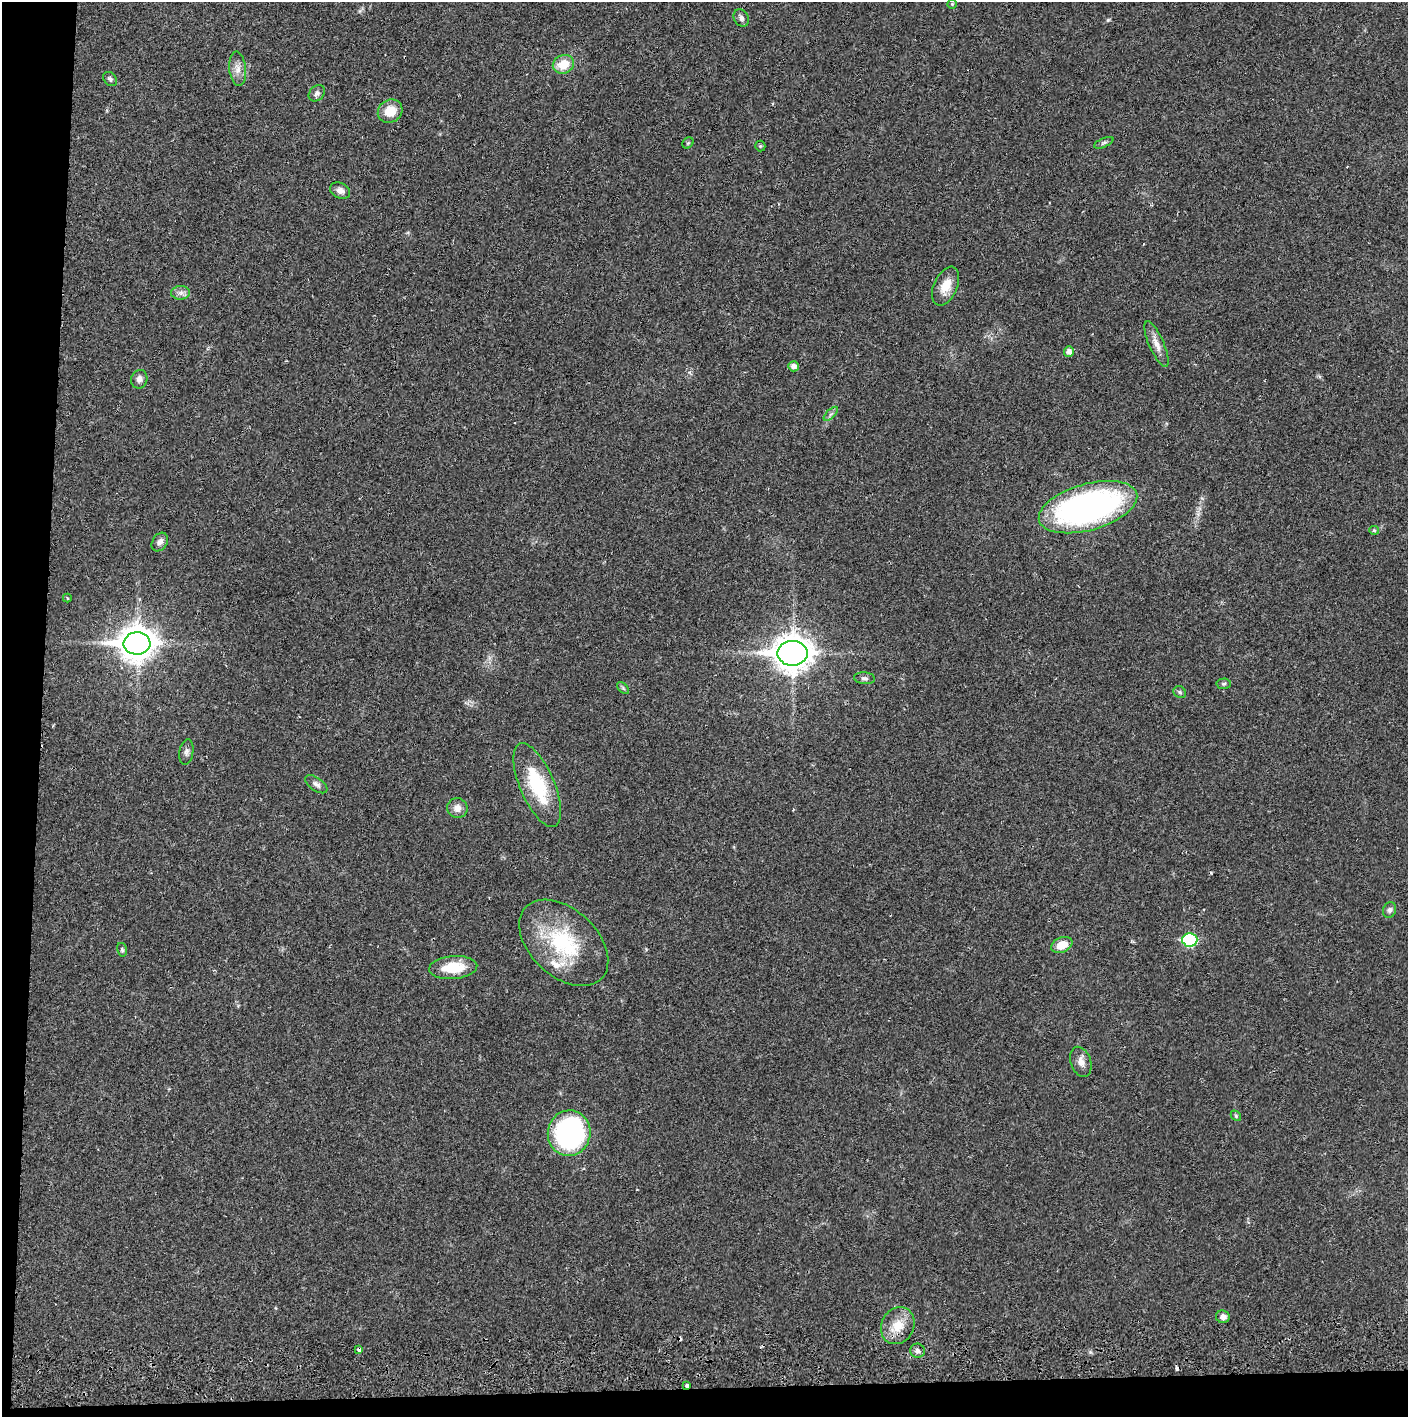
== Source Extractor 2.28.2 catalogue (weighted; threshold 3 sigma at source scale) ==
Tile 7 of 3 x 3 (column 1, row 3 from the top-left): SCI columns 4-1409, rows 56-1470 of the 4229 x 4358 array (HDU 1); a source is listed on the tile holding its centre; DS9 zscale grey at full resolution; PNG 1410 x 1419 px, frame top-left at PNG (2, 2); each listed source drawn as its Kron ellipse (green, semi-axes under 4 px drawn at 4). Shown black and unused: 5% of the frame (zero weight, under 2 of 3 exposures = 3% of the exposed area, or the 3 px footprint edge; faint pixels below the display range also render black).
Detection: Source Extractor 2.28.2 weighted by HDU 2 'WHT'; one run over the whole footprint, this tile lists its part. Background 0.0218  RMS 0.0035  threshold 0.0157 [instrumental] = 3 sigma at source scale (4.5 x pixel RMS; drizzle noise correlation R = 1.50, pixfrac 1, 0.05/0.05 arcsec/px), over >= 5 px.
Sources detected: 51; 4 cosmic-ray / hot-pixel residue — neither listed nor drawn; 1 inside a brighter listed object's ellipse — not listed separately; the other 46 listed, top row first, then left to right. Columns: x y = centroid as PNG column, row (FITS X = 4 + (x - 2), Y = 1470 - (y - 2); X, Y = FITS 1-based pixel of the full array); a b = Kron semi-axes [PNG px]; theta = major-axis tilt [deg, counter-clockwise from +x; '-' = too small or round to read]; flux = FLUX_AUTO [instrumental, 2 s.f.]
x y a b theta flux
952 4 4 4 - 0.44
741 18 9 7 -60 1.4
563 64 11 9 22 6.6
238 69 17 8 -85 2.8
110 79 8 6 -46 0.84
317 93 9 7 46 1.3
390 111 13 11 35 6.1
688 143 6 5 - 0.49
1104 143 10 4 23 0.82
760 146 5 5 - 0.46
340 191 10 7 -23 1.9
946 286 20 12 66 5.2
181 293 9 7 1 1.4
1156 344 24 7 -66 3.2
1069 352 5 5 - 1.9
794 366 5 5 - 1.7
139 379 9 8 - 1.6
831 414 9 3 45 0.74
1088 507 51 23 15 120
1374 530 5 4 - 0.42
160 542 10 7 57 1.7
67 598 4 2 - 0.33
137 643 13 11 2 600
792 653 15 12 0 570
865 678 10 6 -5 0.99
1224 684 7 5 4 0.66
623 688 7 4 -46 0.54
1180 692 6 5 - 0.73
186 752 13 7 81 1.4
316 784 12 6 -35 1.5
537 785 45 17 -67 21
457 808 10 10 - 2.5
1390 910 8 6 69 1.2
1190 940 7 6 - 29
564 943 52 33 -43 32
1062 945 11 7 23 5.3
122 950 7 5 -75 0.66
453 968 24 11 4 11
1081 1062 15 10 -72 2.7
1236 1116 6 4 -48 0.46
569 1133 23 21 78 64
1223 1317 7 6 - 1.6
898 1326 19 16 62 6.9
359 1349 3 3 - 1.8
918 1351 7 7 - 1.1
687 1386 3 3 - 1.1
Overlapping masked pixels (flux is a lower limit): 2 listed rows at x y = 359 1349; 687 1386
Unlisted compact peaks at least as high as the median listed source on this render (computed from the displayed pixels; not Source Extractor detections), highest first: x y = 1108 20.